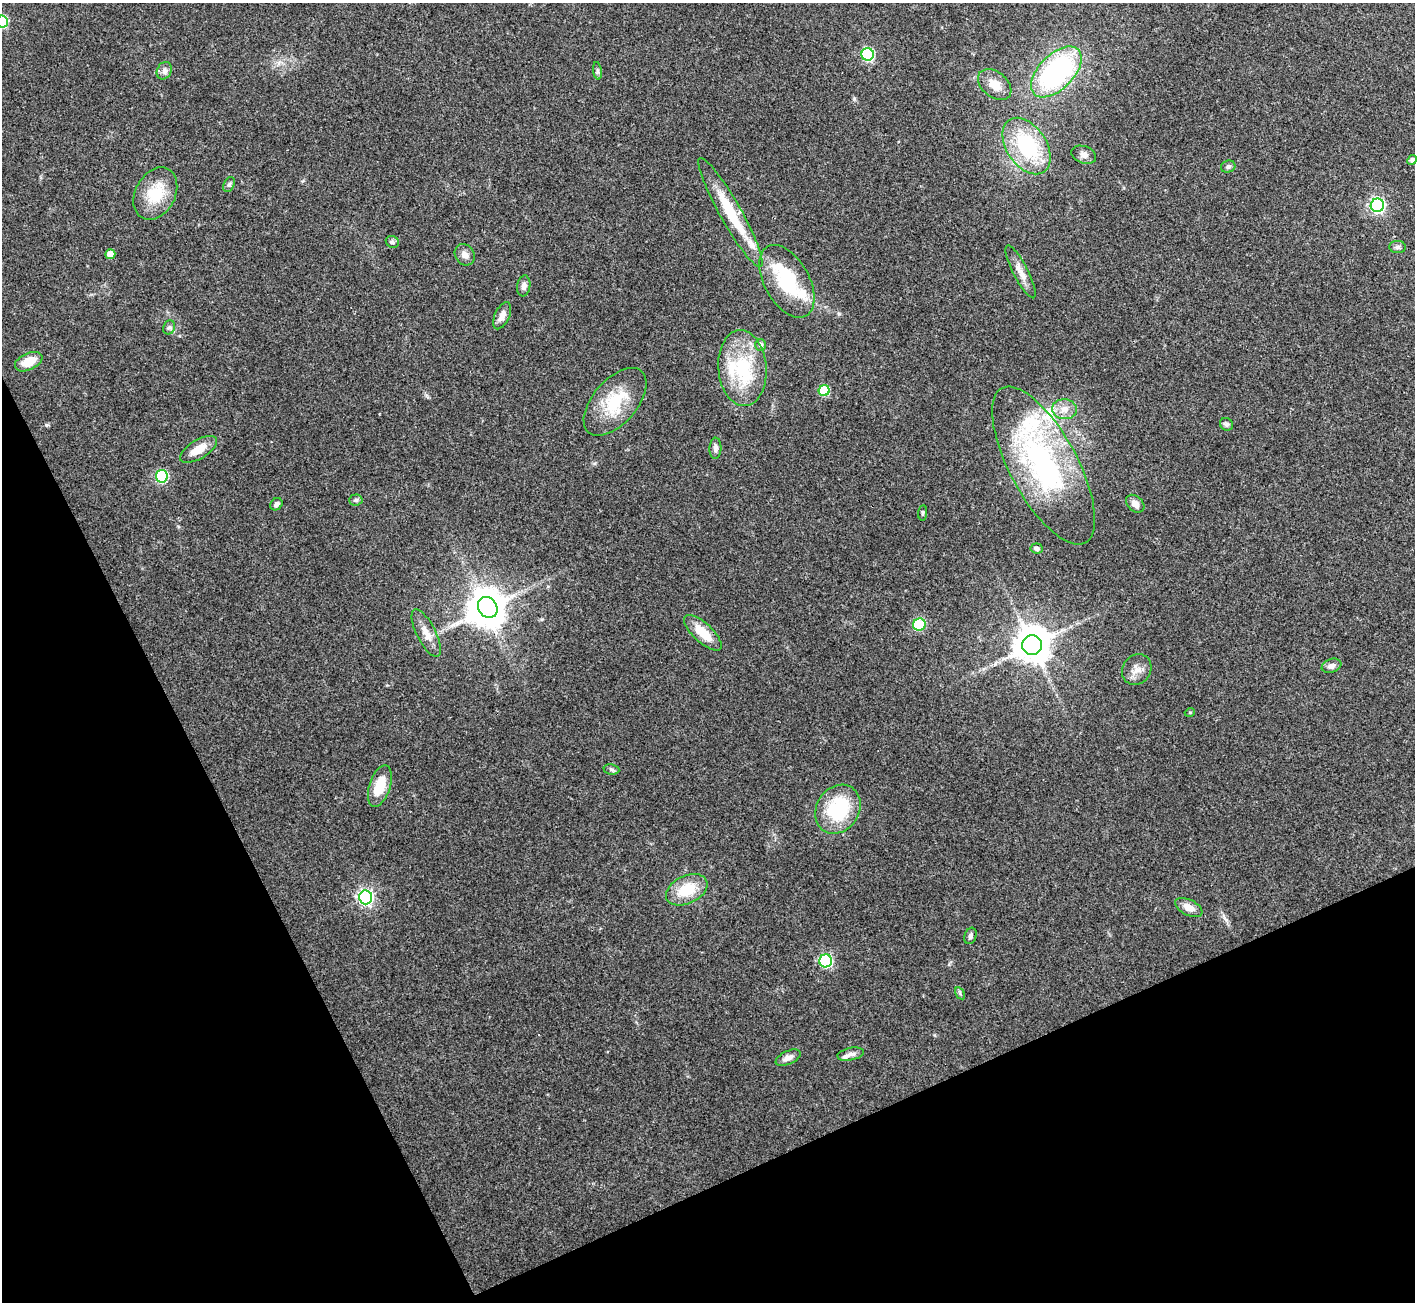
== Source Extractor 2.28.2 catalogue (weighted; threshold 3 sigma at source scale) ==
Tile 14 of 4 x 4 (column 2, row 4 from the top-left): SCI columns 1423-2835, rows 166-1465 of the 5673 x 5664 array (HDU 1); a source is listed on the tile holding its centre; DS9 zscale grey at full resolution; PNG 1417 x 1304 px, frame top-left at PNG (2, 3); each listed source drawn as its Kron ellipse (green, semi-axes under 4 px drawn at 4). Shown black and unused: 23% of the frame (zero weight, under 3 of 4 exposures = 2% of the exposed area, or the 3 px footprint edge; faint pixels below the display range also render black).
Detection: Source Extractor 2.28.2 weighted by HDU 2 'WHT'; one run over the whole footprint, this tile lists its part. Background 0.114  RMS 0.0059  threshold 0.0265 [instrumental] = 3 sigma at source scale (4.5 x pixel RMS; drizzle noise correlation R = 1.50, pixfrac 1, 0.05/0.05 arcsec/px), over >= 5 px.
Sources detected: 64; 1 inside a brighter object's white glare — neither listed nor drawn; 5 inside a brighter listed object's ellipse — not listed separately; the other 58 listed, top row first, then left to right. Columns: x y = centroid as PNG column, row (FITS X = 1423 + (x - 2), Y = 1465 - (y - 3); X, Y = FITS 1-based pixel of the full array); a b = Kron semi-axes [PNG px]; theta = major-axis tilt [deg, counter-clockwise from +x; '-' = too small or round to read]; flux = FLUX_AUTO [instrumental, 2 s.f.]
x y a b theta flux
2 21 6 6 - 44
868 54 6 6 - 60
164 71 9 7 61 2.2
597 71 9 4 -82 1.3
1056 72 31 17 45 98
995 85 19 12 -38 7.6
1026 146 31 20 -56 45
1084 155 13 8 -19 2.9
1412 160 5 4 - 1.9
1228 166 7 6 - 1.7
229 185 8 5 62 1.3
155 194 28 20 62 20
1377 205 7 6 - 130
730 213 62 10 -61 30
392 242 7 5 -34 1.3
1397 247 8 6 1 1.6
110 254 5 5 - 7.2
465 255 11 9 -55 3.3
1020 272 29 7 -63 6.2
787 281 40 22 -61 39
524 286 10 6 81 2.4
502 316 14 7 65 3.7
169 327 7 5 66 1.5
761 345 6 5 - 1.9
29 362 14 8 24 10
742 368 38 24 -85 37
824 391 5 5 - 29
615 402 40 22 49 25
1065 409 12 10 -4 5.5
1226 424 7 6 - 1.3
715 448 10 6 88 2.1
198 449 21 9 31 8.6
1044 466 88 34 -62 120
162 476 6 6 - 54
356 500 6 5 - 1.3
276 504 6 5 - 2.1
1135 504 10 7 -42 3.3
923 513 8 4 85 1.1
1037 548 6 5 - 1.6
488 607 11 9 -54 990
919 625 6 6 - 23
426 633 26 9 -63 6.7
703 633 24 9 -43 13
1032 645 10 10 - 1400
1331 666 10 7 20 2.3
1137 669 16 14 52 5.8
1190 712 5 3 - 0.5
611 769 8 5 -7 1.2
380 786 22 10 72 14
838 809 26 21 56 42
687 890 22 14 25 18
366 897 7 6 - 170
1189 907 15 7 -27 5.3
970 936 8 5 70 1.7
826 961 6 6 - 71
960 993 7 4 -58 0.98
851 1054 13 6 12 3
788 1058 13 6 25 3.3
Isophote crosses this tile's border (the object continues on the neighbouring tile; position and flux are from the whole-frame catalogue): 1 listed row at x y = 2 21
Unlisted compact peaks at least as high as the median listed source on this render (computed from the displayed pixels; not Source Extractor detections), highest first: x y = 46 425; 839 314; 854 99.